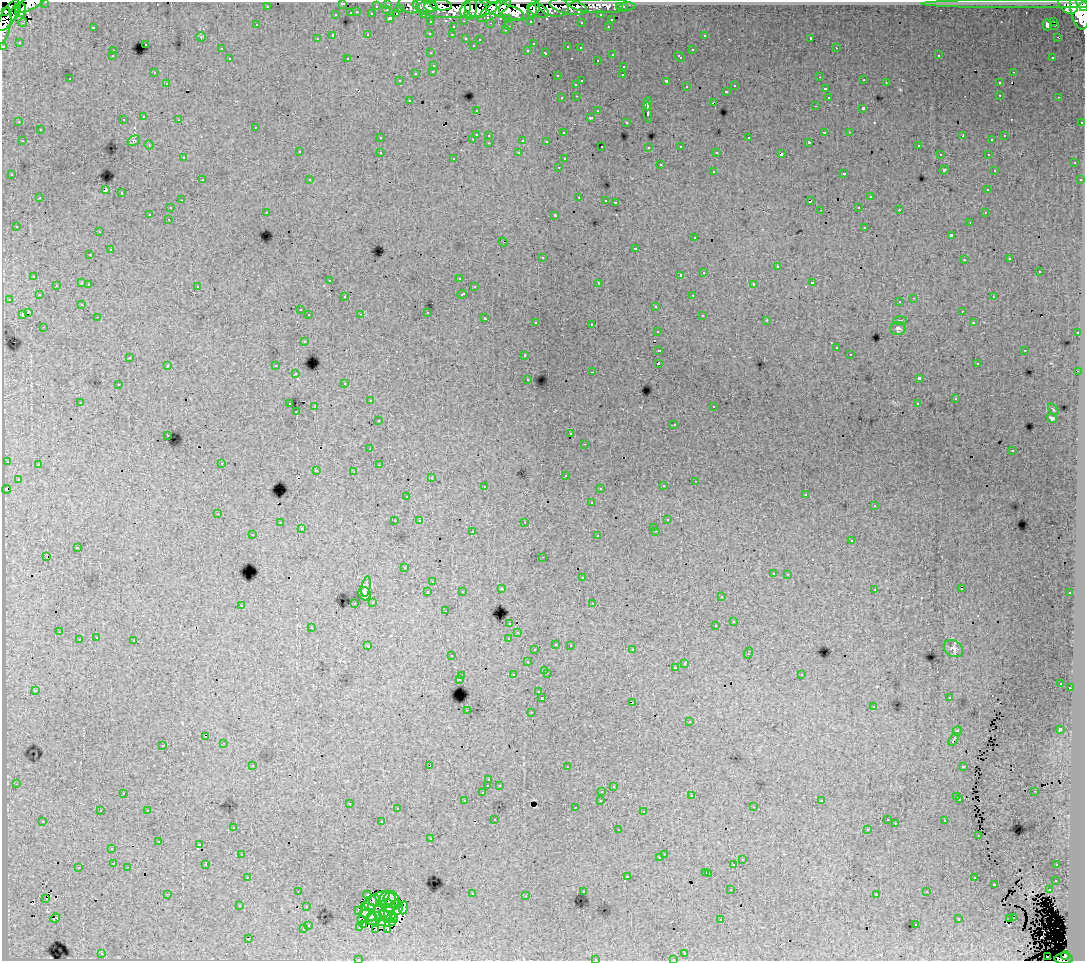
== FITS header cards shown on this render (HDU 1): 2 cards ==
NAXIS1  =                 1083
NAXIS2  =                  959

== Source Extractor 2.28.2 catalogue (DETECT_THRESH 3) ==
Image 1083 x 959 px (HDU 1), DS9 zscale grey, 1 PNG px = 1 image px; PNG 1087 x 963 px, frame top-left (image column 1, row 959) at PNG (2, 2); each listed source drawn as its Kron ellipse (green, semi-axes under 4 px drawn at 4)
Background 235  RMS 1.6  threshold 4.66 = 3 sigma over >= 5 px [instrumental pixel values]
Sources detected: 532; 5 with non-positive FLUX_AUTO (blend fragments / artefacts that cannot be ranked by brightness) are neither listed nor drawn; of the other 527, the 500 brightest by FLUX_AUTO listed and drawn (27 fainter detections omitted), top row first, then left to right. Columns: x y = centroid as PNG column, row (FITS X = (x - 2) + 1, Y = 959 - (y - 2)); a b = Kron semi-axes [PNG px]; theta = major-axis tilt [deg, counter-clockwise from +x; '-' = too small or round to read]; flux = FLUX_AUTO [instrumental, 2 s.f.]
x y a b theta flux
45 2 3 2 - 5000
30 3 17 6 25 71000
342 3 3 3 - 720
1029 3 108 3 0 2200
388 4 3 3 - 6100
409 5 11 7 -21 19000
441 5 11 5 -4 92000
1068 5 10 8 -37 140000
267 6 3 3 - 2300
376 6 3 2 - 1600
425 6 12 6 -9 95000
553 6 15 10 -15 79000
603 6 33 7 -1 72000
1083 6 5 2 - 92000
431 7 6 4 -9 95000
568 7 19 7 -12 73000
620 7 3 3 - 1800
623 7 3 3 - 2900
400 8 3 3 - 1300
457 8 41 10 1 320000
471 8 11 6 85 130000
519 8 20 12 5 290000
465 9 8 4 69 110000
476 9 11 9 -23 210000
21 10 7 5 70 67000
387 10 3 2 - 350
494 10 19 6 32 220000
538 10 11 6 -24 120000
1080 10 20 9 -80 500000
5 11 4 3 - 16000
505 11 20 7 -16 310000
532 11 7 4 86 75000
16 12 9 4 71 90000
357 12 3 2 - 390
351 13 3 3 - 990
372 14 3 3 - 1500
397 14 2 2 - 360
423 14 3 2 - 2600
8 15 17 7 59 260000
336 15 3 3 - 670
601 15 3 3 - 2100
390 18 3 3 - 1800
508 18 3 3 - 1700
611 20 3 3 - 620
464 21 3 2 - 590
530 21 3 3 - 1900
1054 21 3 3 - 2100
23 22 4 2 - 120
431 22 3 3 - 2800
581 22 3 3 - 200
490 23 3 2 - 140
257 25 3 3 - 280
1047 25 6 4 -87 710
1054 25 4 2 - 230
4 26 18 6 76 110000
509 26 3 2 - 450
608 26 3 2 - 520
93 27 3 3 - 980
453 27 3 3 - 420
505 30 3 2 - 180
430 33 3 3 - 230
368 35 3 3 - 640
452 35 3 2 - 190
704 35 3 3 - 350
333 36 3 3 - 1900
201 37 5 4 - 120
1057 37 2 2 - 110
466 38 3 3 - 600
811 38 3 3 - 17000
317 39 3 3 - 210
480 39 3 2 - 180
19 42 3 2 - 140
145 44 3 3 - 420
533 44 3 3 - 130
473 45 3 3 - 200
3 46 3 3 - 7000
568 47 3 3 - 700
580 48 3 2 - 180
836 48 3 2 - 420
221 49 3 3 - 240
528 50 3 3 - 210
692 50 3 3 - 620
113 51 3 2 - 420
431 53 3 3 - 210
546 53 4 3 - 630
612 54 3 3 - 450
939 55 2 2 - 99
112 56 3 3 - 240
680 57 6 3 -43 620
1053 57 3 2 - 200
347 58 2 2 - 84
230 59 3 3 - 410
597 60 3 2 - 300
434 65 3 3 - 410
624 66 3 3 - 390
433 71 3 3 - 400
154 72 3 2 - 190
1013 72 3 2 - 270
416 73 3 3 - 750
623 75 3 2 - 180
557 76 3 3 - 190
820 77 2 2 - 120
70 79 3 3 - 270
864 80 3 2 - 220
400 81 3 2 - 160
582 81 3 2 - 900
666 81 3 3 - 1600
886 82 2 2 - 99
167 83 3 2 - 270
999 83 3 3 - 490
576 84 3 3 - 350
735 86 3 3 - 370
686 87 3 3 - 330
825 89 3 3 - 330
726 91 3 3 - 440
1000 95 3 2 - 330
577 96 3 2 - 390
828 97 3 3 - 290
1059 97 3 2 - 230
562 98 3 3 - 380
409 100 3 2 - 330
713 102 4 2 - 570
648 104 7 2 88 3400
815 106 3 2 - 220
863 108 3 3 - 1600
476 110 3 2 - 180
598 111 3 3 - 400
648 112 11 3 -84 3500
144 117 3 3 - 500
590 117 3 3 - 1700
123 120 3 3 - 340
179 120 3 2 - 300
19 122 3 3 - 79
626 122 3 3 - 220
1082 122 3 2 - 990
256 127 3 3 - 310
40 130 3 3 - 690
824 132 3 2 - 900
849 132 3 2 - 150
563 133 3 3 - 260
476 134 3 3 - 1400
489 135 3 3 - 410
963 136 4 2 - 730
1004 136 3 3 - 250
380 138 3 3 - 260
749 138 3 3 - 570
473 139 3 2 - 380
523 140 3 3 - 1100
992 140 3 2 - 130
22 141 3 2 - 470
134 141 6 4 32 200
546 141 3 2 - 150
809 142 3 3 - 160
489 143 3 2 - 330
149 145 4 4 - 100
918 145 3 2 - 180
602 146 3 2 - 200
681 146 3 3 - 290
649 147 3 3 - 350
299 152 3 3 - 400
380 152 3 3 - 430
717 152 3 2 - 130
519 153 3 3 - 300
781 154 4 3 - 2000
940 154 3 2 - 120
988 154 3 2 - 260
183 158 3 3 - 270
454 158 3 3 - 190
564 159 3 3 - 200
1074 163 3 3 - 400
660 165 3 3 - 680
559 167 3 2 - 250
944 170 4 4 - 110
994 170 2 2 - 79
713 171 3 3 - 490
844 173 3 3 - 640
12 175 3 3 - 270
202 180 3 2 - 390
310 180 3 3 - 230
1080 180 3 3 - 260
105 190 3 3 - 11000
988 190 3 3 - 300
122 193 3 3 - 660
579 197 3 2 - 660
870 197 3 3 - 480
40 198 3 3 - 510
181 200 2 2 - 160
606 200 3 2 - 100
810 201 4 3 - 1200
615 202 3 2 - 630
859 207 3 2 - 330
170 208 3 3 - 320
820 210 2 2 - 96
899 210 3 2 - 230
266 212 3 2 - 210
985 213 3 2 - 220
150 214 3 3 - 1600
555 215 4 3 - 2600
168 219 3 2 - 180
970 222 3 2 - 240
16 226 2 2 - 120
865 227 3 3 - 620
99 232 3 2 - 170
951 235 3 3 - 1700
695 238 3 3 - 400
503 242 5 2 - 89
635 248 3 3 - 890
110 250 3 3 - 890
90 255 3 3 - 210
542 257 3 3 - 600
1010 259 3 3 - 300
964 260 3 2 - 200
777 267 3 3 - 1100
1039 271 3 3 - 840
704 272 3 3 - 750
680 275 3 2 - 5300
34 276 3 3 - 530
459 278 3 2 - 170
330 280 3 2 - 150
82 283 3 3 - 1000
599 283 3 3 - 2100
812 283 3 3 - 890
89 284 3 2 - 470
754 284 4 3 - 2300
56 285 3 2 - 230
197 286 3 3 - 410
474 287 3 2 - 340
462 294 5 3 - 550
39 295 3 3 - 210
693 295 3 2 - 360
345 297 3 3 - 260
993 297 3 3 - 430
914 298 3 2 - 680
9 299 3 3 - 250
900 302 3 3 - 290
82 304 3 3 - 150
656 306 3 3 - 600
300 310 3 2 - 300
962 311 3 2 - 110
28 312 4 3 - 2200
427 312 3 3 - 1100
22 314 4 3 - 1100
361 314 4 3 - 120
309 315 3 3 - 410
702 315 3 3 - 430
98 317 3 2 - 300
485 318 3 3 - 580
767 320 3 2 - 320
900 320 6 3 0 110
536 322 3 3 - 230
973 323 3 3 - 220
592 324 3 2 - 570
44 327 3 2 - 240
898 328 8 6 10 270
658 331 3 3 - 340
1077 333 3 2 - 410
304 341 3 3 - 330
836 348 3 3 - 340
659 350 3 3 - 1300
1025 350 3 2 - 570
850 354 3 2 - 240
525 355 3 3 - 340
130 357 3 2 - 130
658 363 4 3 - 2500
977 364 3 3 - 220
168 365 3 3 - 500
276 366 3 3 - 500
1078 371 2 2 - 260
593 372 3 2 - 710
296 374 3 3 - 460
919 378 4 3 - 3300
528 379 3 2 - 150
345 383 3 3 - 260
118 385 3 3 - 380
955 399 3 3 - 200
370 401 3 3 - 330
80 402 3 2 - 310
290 404 3 2 - 610
917 404 3 2 - 92
315 406 3 2 - 1600
714 406 3 2 - 260
1053 409 6 3 -54 130
296 412 2 2 - 86
1052 418 5 3 - 190
378 421 3 3 - 280
674 424 2 2 - 100
571 434 3 3 - 260
168 435 3 2 - 230
585 444 3 2 - 170
370 449 3 3 - 130
1012 451 3 2 - 150
7 461 3 3 - 500
222 463 3 2 - 230
38 465 3 3 - 350
379 465 3 2 - 99
316 470 3 3 - 480
354 471 3 2 - 180
565 475 3 3 - 410
431 478 3 2 - 200
18 479 3 3 - 260
695 481 3 2 - 130
485 486 3 2 - 330
663 486 3 3 - 350
600 488 3 2 - 190
7 489 4 2 - 300
806 494 3 2 - 120
407 496 3 2 - 150
591 503 3 3 - 250
874 506 3 2 - 160
218 514 3 2 - 350
667 520 3 3 - 200
394 521 2 2 - 98
419 521 4 3 - 210
525 522 3 2 - 180
280 523 3 3 - 420
654 527 3 2 - 170
301 529 3 3 - 190
656 531 3 2 - 320
472 532 3 3 - 690
253 535 3 2 - 190
598 536 3 3 - 470
852 541 3 3 - 300
77 548 3 3 - 1200
47 556 3 2 - 920
543 557 3 2 - 200
404 568 3 3 - 170
773 573 3 3 - 330
788 574 3 2 - 320
582 578 3 3 - 410
433 582 3 2 - 120
366 587 10 4 80 210
501 589 3 3 - 240
874 589 3 3 - 340
961 589 3 2 - 120
462 591 3 3 - 200
428 592 3 3 - 480
1070 593 3 2 - 220
365 594 7 6 - 560
721 597 3 3 - 320
373 602 3 3 - 340
355 603 2 2 - 180
593 603 2 2 - 82
241 605 3 3 - 410
445 611 3 2 - 130
734 621 3 3 - 1500
510 623 3 3 - 400
716 626 3 3 - 1300
312 627 3 3 - 450
59 632 3 2 - 230
518 633 3 3 - 310
96 638 3 2 - 380
509 638 3 3 - 790
79 640 3 3 - 800
134 641 3 3 - 840
556 644 3 3 - 380
570 645 3 2 - 320
368 646 4 3 - 450
953 649 10 8 -34 390
535 650 3 3 - 220
632 650 3 2 - 310
748 653 5 3 - 890
452 656 3 2 - 150
527 662 3 3 - 520
685 663 3 2 - 370
676 668 3 3 - 420
545 670 3 3 - 470
547 673 3 2 - 590
801 674 3 3 - 460
513 675 3 3 - 500
462 676 3 3 - 490
459 679 3 3 - 830
1061 683 3 3 - 180
1070 688 2 2 - 230
35 690 3 2 - 120
539 692 3 3 - 270
949 697 3 2 - 150
542 698 3 3 - 2600
632 702 3 2 - 160
873 707 3 2 - 290
467 710 3 2 - 330
531 712 3 2 - 500
689 722 3 3 - 490
1060 729 4 3 - 3500
957 731 5 3 - 1500
206 737 3 2 - 110
953 739 7 3 58 1600
224 743 3 2 - 390
163 745 3 3 - 530
253 765 3 3 - 310
430 766 4 3 - 2000
963 766 4 3 - 1000
567 767 3 2 - 150
489 780 3 3 - 220
16 784 3 2 - 310
499 785 3 3 - 280
488 786 3 3 - 1400
613 786 3 3 - 250
602 791 3 2 - 300
1034 791 2 2 - 94
123 793 3 2 - 160
482 793 3 3 - 320
692 796 3 3 - 200
957 797 3 3 - 740
601 800 3 3 - 390
960 800 3 3 - 280
465 801 3 2 - 280
822 801 3 3 - 140
349 803 3 2 - 440
754 807 3 2 - 260
575 808 3 3 - 240
397 809 3 3 - 290
147 810 3 2 - 660
100 811 3 2 - 330
644 812 3 3 - 450
495 819 3 2 - 140
887 820 3 2 - 150
43 821 3 2 - 200
945 821 3 3 - 390
382 822 3 3 - 1200
896 824 3 2 - 110
233 827 3 3 - 380
867 829 3 2 - 180
618 830 2 2 - 140
978 835 3 2 - 86
431 839 3 2 - 210
159 842 3 3 - 320
200 845 4 3 - 5600
112 849 3 2 - 110
242 854 3 2 - 210
664 854 2 2 - 290
660 858 3 3 - 260
742 860 3 3 - 450
114 863 3 3 - 560
206 864 2 2 - 300
734 865 3 3 - 1400
1057 865 3 2 - 220
128 867 3 2 - 340
78 868 3 3 - 640
706 872 3 3 - 540
709 873 3 3 - 670
627 876 3 3 - 780
248 877 3 2 - 300
974 878 3 3 - 440
1056 880 3 3 - 270
994 884 3 3 - 770
731 890 3 2 - 260
1049 890 3 2 - 310
298 891 2 2 - 94
583 891 3 3 - 290
927 892 3 3 - 370
167 894 3 2 - 1200
472 894 3 3 - 760
877 894 3 3 - 210
368 895 5 3 - 380
526 896 3 2 - 150
384 898 8 3 57 160
46 899 3 2 - 470
390 899 6 6 - 170
375 901 6 6 - 520
371 903 7 6 - 250
387 904 6 4 -6 240
240 906 3 3 - 220
365 906 3 3 - 170
380 906 20 12 29 780
393 906 8 2 33 280
306 907 3 3 - 380
372 907 4 3 - 190
404 908 7 3 82 250
398 909 6 3 61 250
359 910 3 2 - 130
379 913 8 5 -66 190
390 913 9 5 -72 380
386 916 8 4 -39 190
371 917 5 3 - 200
55 918 5 2 - 95
1010 918 3 2 - 98
1013 918 3 2 - 370
361 919 3 2 - 170
374 919 8 5 27 340
394 919 4 4 - 190
721 919 3 2 - 140
959 919 3 3 - 530
381 921 5 2 - 140
393 923 4 2 - 120
308 925 3 3 - 410
364 925 3 2 - 300
916 925 3 2 - 400
360 927 2 2 - 84
303 929 3 3 - 610
376 929 3 2 - 120
387 929 4 2 - 200
248 939 3 3 - 1700
685 953 3 3 - 340
102 954 3 2 - 630
1065 955 4 3 - 32000
1047 956 2 2 - 210
595 959 3 2 - 490
673 959 3 2 - 210
1064 959 9 5 -1 130000
358 960 3 2 - 120
At the frame edge (FLAGS 8, measured only in part): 11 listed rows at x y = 45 2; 30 3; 342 3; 1083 6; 8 15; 4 26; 3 46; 595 959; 673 959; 1064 959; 358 960
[27 fainter detections neither listed nor drawn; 5 non-positive-flux detections neither listed nor drawn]